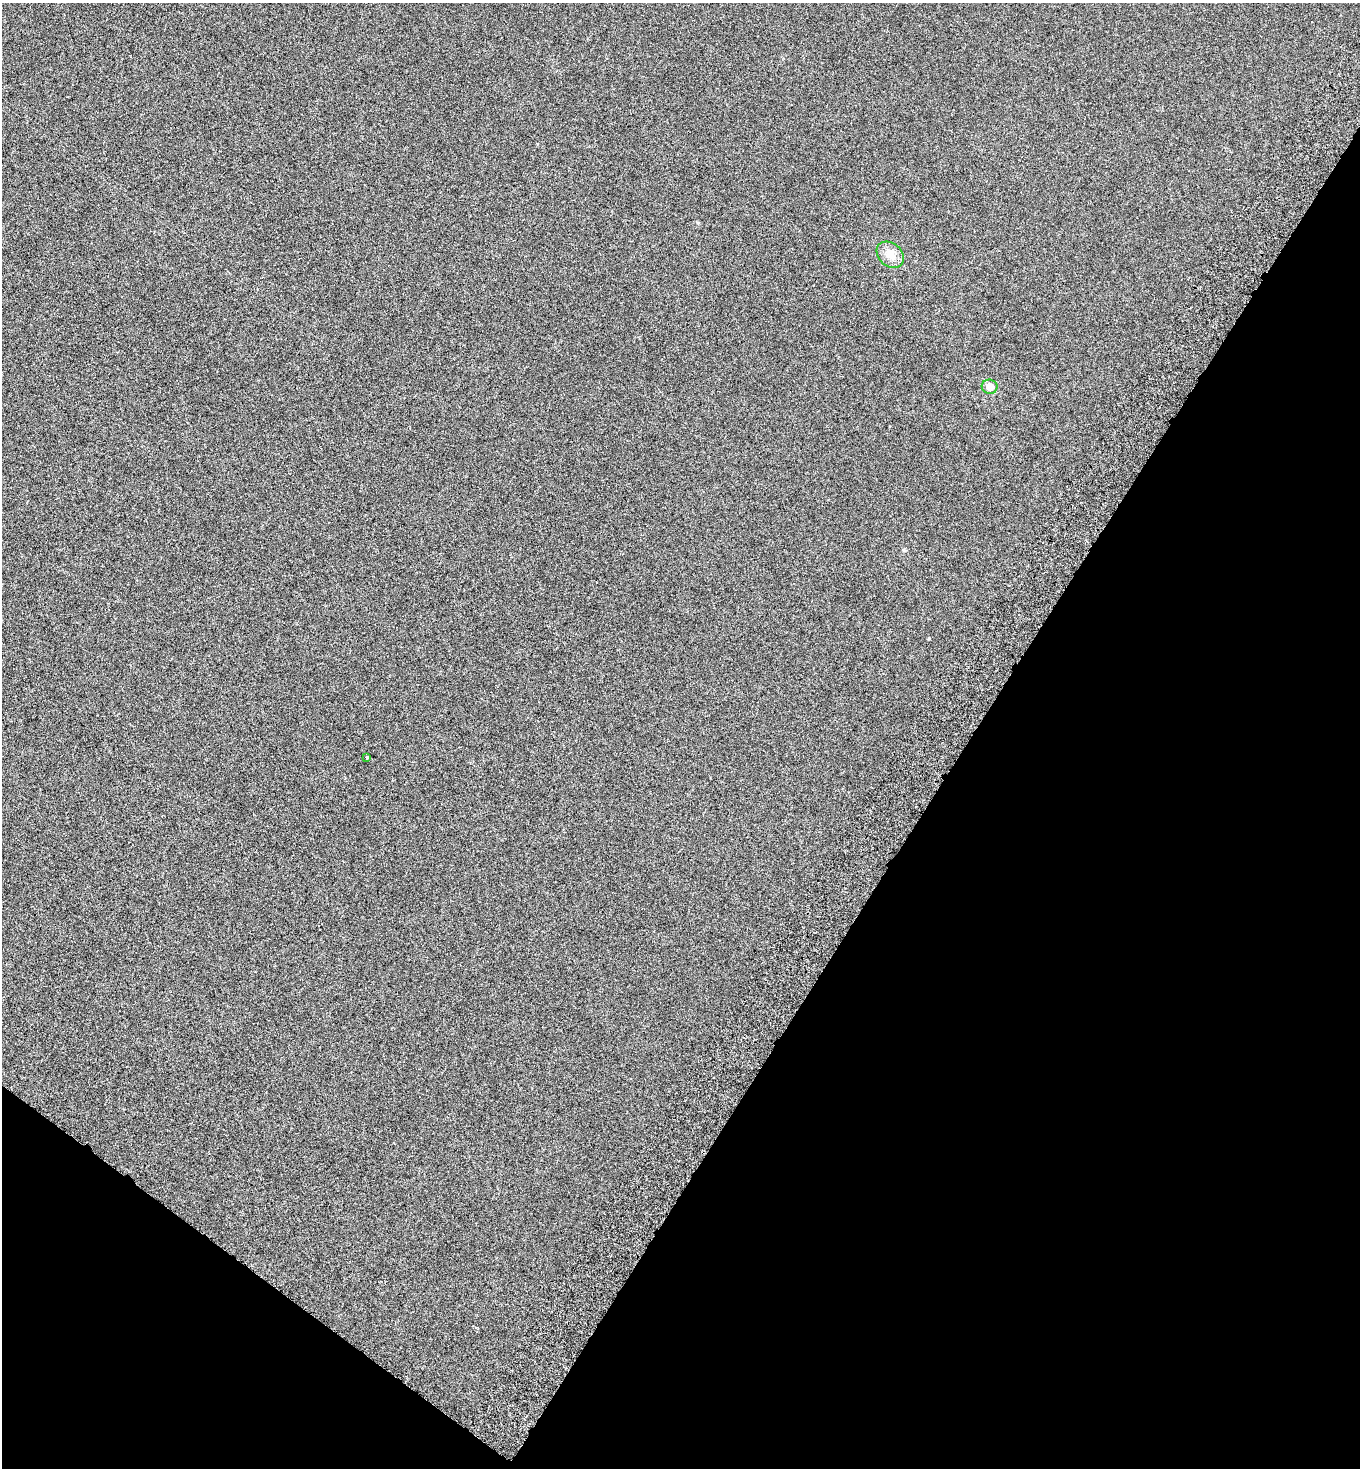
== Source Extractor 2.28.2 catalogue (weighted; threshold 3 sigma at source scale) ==
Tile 15 of 4 x 4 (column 3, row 4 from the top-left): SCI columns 3061-4418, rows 40-1505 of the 5983 x 5948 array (HDU 1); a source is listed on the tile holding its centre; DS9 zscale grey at full resolution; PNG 1362 x 1470 px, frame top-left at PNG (2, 3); each listed source drawn as its Kron ellipse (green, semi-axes under 4 px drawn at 4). Shown black and unused: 34% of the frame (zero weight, under 5 of 9 exposures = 3% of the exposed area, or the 3 px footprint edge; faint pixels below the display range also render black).
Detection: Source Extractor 2.28.2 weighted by HDU 2 'WHT'; one run over the whole footprint, this tile lists its part. Background 6.19e-04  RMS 0.0019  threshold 0.0079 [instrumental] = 3 sigma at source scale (4.09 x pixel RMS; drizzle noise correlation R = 1.36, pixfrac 0.8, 0.05/0.05 arcsec/px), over >= 5 px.
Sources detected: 3; all 3 listed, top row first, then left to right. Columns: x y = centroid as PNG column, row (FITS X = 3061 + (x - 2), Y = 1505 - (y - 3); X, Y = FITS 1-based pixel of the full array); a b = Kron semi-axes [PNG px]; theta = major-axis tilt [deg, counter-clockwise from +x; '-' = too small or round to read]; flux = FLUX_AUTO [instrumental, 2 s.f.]
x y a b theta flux
890 255 15 11 -41 1.9
990 387 8 7 - 1.4
367 757 4 3 - 0.16